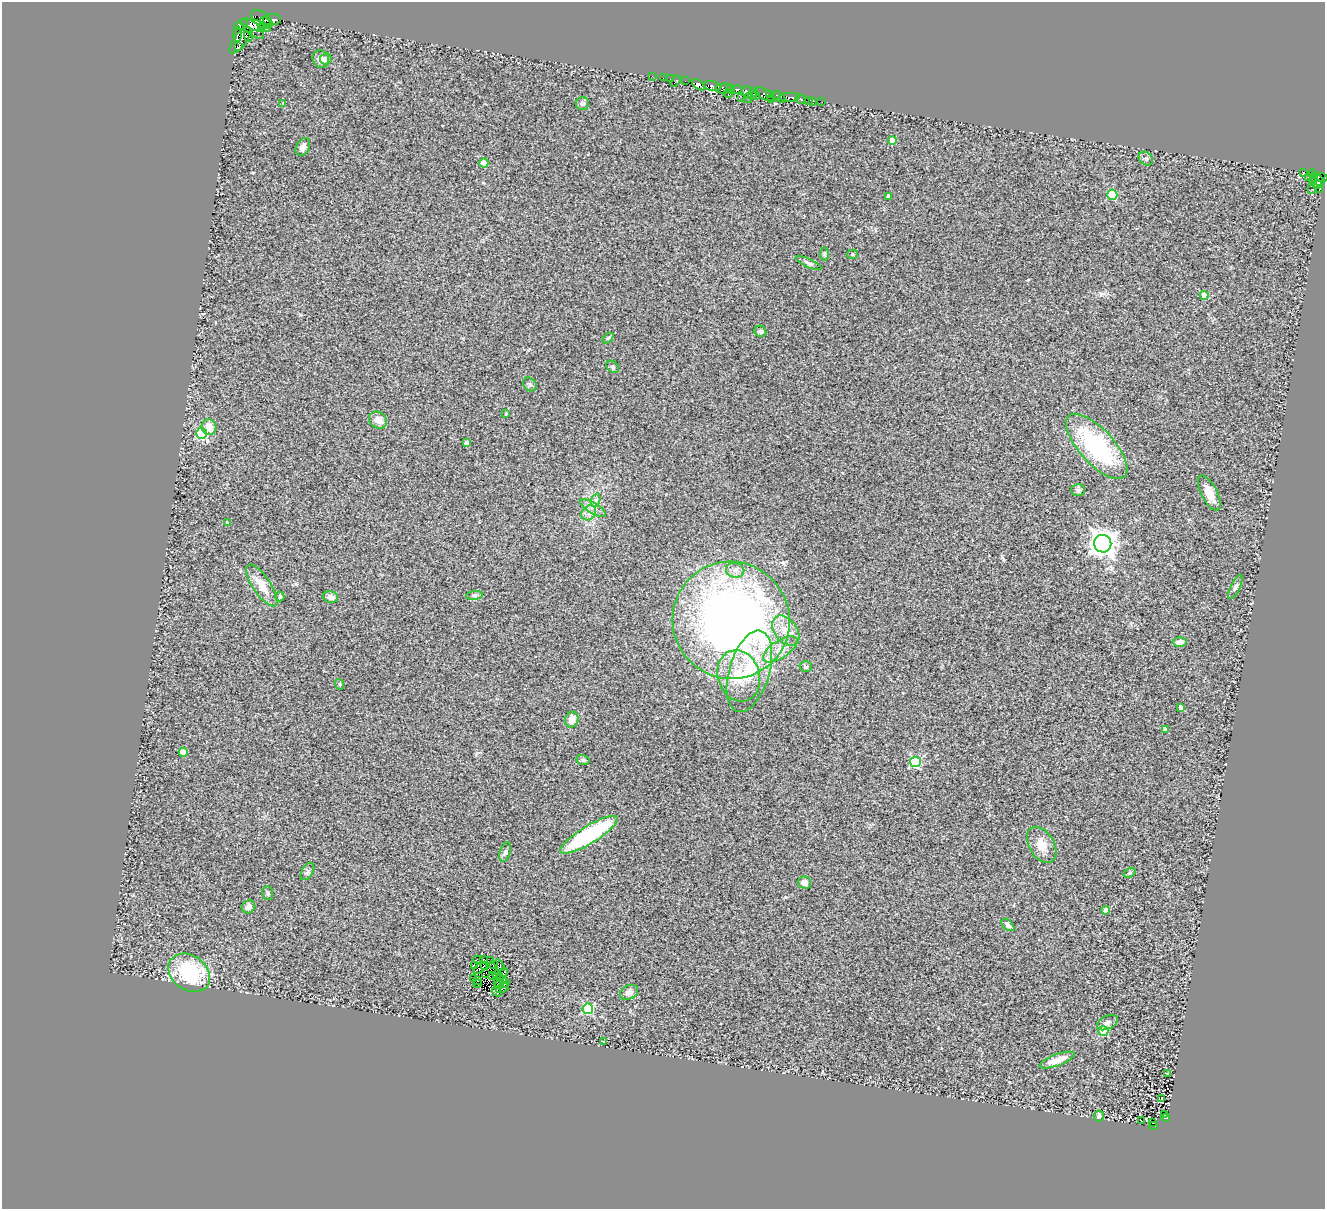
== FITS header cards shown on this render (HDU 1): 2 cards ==
NAXIS1  =                 1323
NAXIS2  =                 1207

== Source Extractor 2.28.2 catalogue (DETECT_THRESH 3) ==
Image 1323 x 1207 px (HDU 1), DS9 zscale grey, 1 PNG px = 1 image px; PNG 1327 x 1211 px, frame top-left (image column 1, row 1207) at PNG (2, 2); each listed source drawn as its Kron ellipse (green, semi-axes under 4 px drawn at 4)
Background 0.608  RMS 0.23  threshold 0.692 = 3 sigma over >= 5 px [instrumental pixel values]
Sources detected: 148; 4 with non-positive FLUX_AUTO (blend fragments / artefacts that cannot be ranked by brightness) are neither listed nor drawn; the other 144 listed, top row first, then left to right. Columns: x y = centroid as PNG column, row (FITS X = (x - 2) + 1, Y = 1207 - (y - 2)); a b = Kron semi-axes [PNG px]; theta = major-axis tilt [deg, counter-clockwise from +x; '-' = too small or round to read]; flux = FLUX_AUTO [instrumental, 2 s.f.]
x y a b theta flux
262 19 12 7 -37 22
272 20 9 6 5 1700
265 22 6 3 -48 850
241 25 7 4 28 900
256 25 15 5 -16 260
261 28 4 3 - 120
253 29 14 6 -39 580
237 34 7 3 89 440
248 34 8 4 -79 340
240 40 15 6 54 770
239 47 3 3 - 700
321 59 9 8 - 94
326 59 6 5 - 46
652 76 2 2 - 29
663 78 2 2 - 14
670 79 3 2 - 13
675 81 6 2 56 20
685 81 2 2 - 9
699 85 7 4 -34 330
712 86 9 5 -8 1200
724 89 8 5 6 170
730 89 5 3 - 410
737 90 6 4 13 630
747 92 6 5 - 160
754 92 4 3 - 270
728 94 4 3 - 310
764 94 10 5 -30 1200
769 95 3 3 - 440
752 96 5 2 - 0.65
756 96 4 3 - 77
742 97 3 2 - 110
780 97 7 4 -43 750
790 97 10 3 2 1300
748 98 5 3 - 3.5
772 98 3 2 - 66
800 99 5 4 - 240
808 100 3 3 - 130
812 102 3 3 - 22
822 102 3 2 - 12
283 103 4 3 - 11
582 104 6 6 - 39
892 140 4 4 - 240
303 147 9 6 60 77
1146 159 8 6 -39 41
484 163 4 4 - 250
1303 172 3 2 - 30
1313 174 4 2 - 120
1308 177 3 3 - 22
1322 177 6 2 -17 130
1314 178 5 2 - 120
1318 180 7 5 -29 270
1313 182 4 2 - 77
1317 185 4 2 - 110
1311 189 2 2 - 31
1319 189 4 3 - 57
1112 195 5 5 - 700
889 196 4 4 - 55
824 254 6 4 90 28
853 254 5 4 - 23
808 263 14 4 -24 38
1204 295 4 4 - 180
760 331 6 5 - 29
608 338 6 4 44 20
613 367 7 5 -41 34
530 384 7 6 - 41
506 413 3 3 - 24
378 420 9 8 - 120
209 427 8 7 - 170
202 433 5 5 - 1000
466 442 4 3 - 56
1097 446 41 17 -47 1700
1078 490 7 6 - 36
1209 493 19 8 -63 180
596 500 7 4 71 39
593 508 15 5 -30 88
589 513 8 6 48 76
227 523 4 3 - 41
1103 544 9 8 - 14000
735 570 9 7 -10 82
262 586 24 9 -56 260
1235 587 13 5 65 40
474 595 8 4 7 32
280 596 5 4 - 31
330 597 8 5 -14 78
731 620 59 58 - 11000
786 631 17 11 -53 190
1180 642 7 5 0 65
780 649 20 9 33 180
806 667 6 5 - 42
749 671 42 20 74 780
739 676 26 21 -73 560
339 684 5 3 - 17
1181 708 4 4 - 74
572 720 8 6 74 130
1165 730 4 4 - 89
183 752 4 4 - 190
583 760 6 4 -15 27
915 762 5 5 - 1100
589 835 33 8 31 1600
1042 845 20 12 -59 220
505 852 10 5 71 37
307 871 9 5 59 37
1129 873 6 4 31 20
804 882 6 6 - 82
268 893 7 5 -86 31
248 907 7 6 - 69
1106 910 4 4 - 110
1008 925 8 4 -42 40
483 959 3 2 - 26
478 960 5 3 - 6.7
491 961 3 2 - 19
494 965 3 2 - 24
499 965 6 3 -55 5.9
475 966 2 2 - 17
485 966 4 3 - 20
480 968 7 2 32 28
189 973 22 17 -36 1200
486 973 3 2 - 10
503 974 7 2 58 36
497 975 4 3 - 19
493 976 5 2 - 6
474 978 2 2 - 17
503 979 4 2 - 19
477 980 3 2 - 14
499 980 7 2 68 33
505 983 5 3 - 30
477 984 4 2 - 3.5
500 985 3 2 - 13
502 988 7 2 26 33
497 992 5 4 - 15
629 992 10 7 29 82
588 1009 5 5 - 1200
1107 1023 11 6 27 51
1103 1031 5 5 - 290
604 1041 3 2 - 10
1057 1060 18 5 20 200
1167 1074 4 2 - 13
1162 1098 3 3 - 46
1164 1115 4 3 - 42
1099 1116 5 5 - 48
1166 1118 4 3 - 190
1141 1121 3 2 - 11
1152 1122 3 2 - 26
1154 1126 4 3 - 14
At the frame edge (FLAGS 8, measured only in part): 1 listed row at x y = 1322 177
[4 non-positive-flux detections neither listed nor drawn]